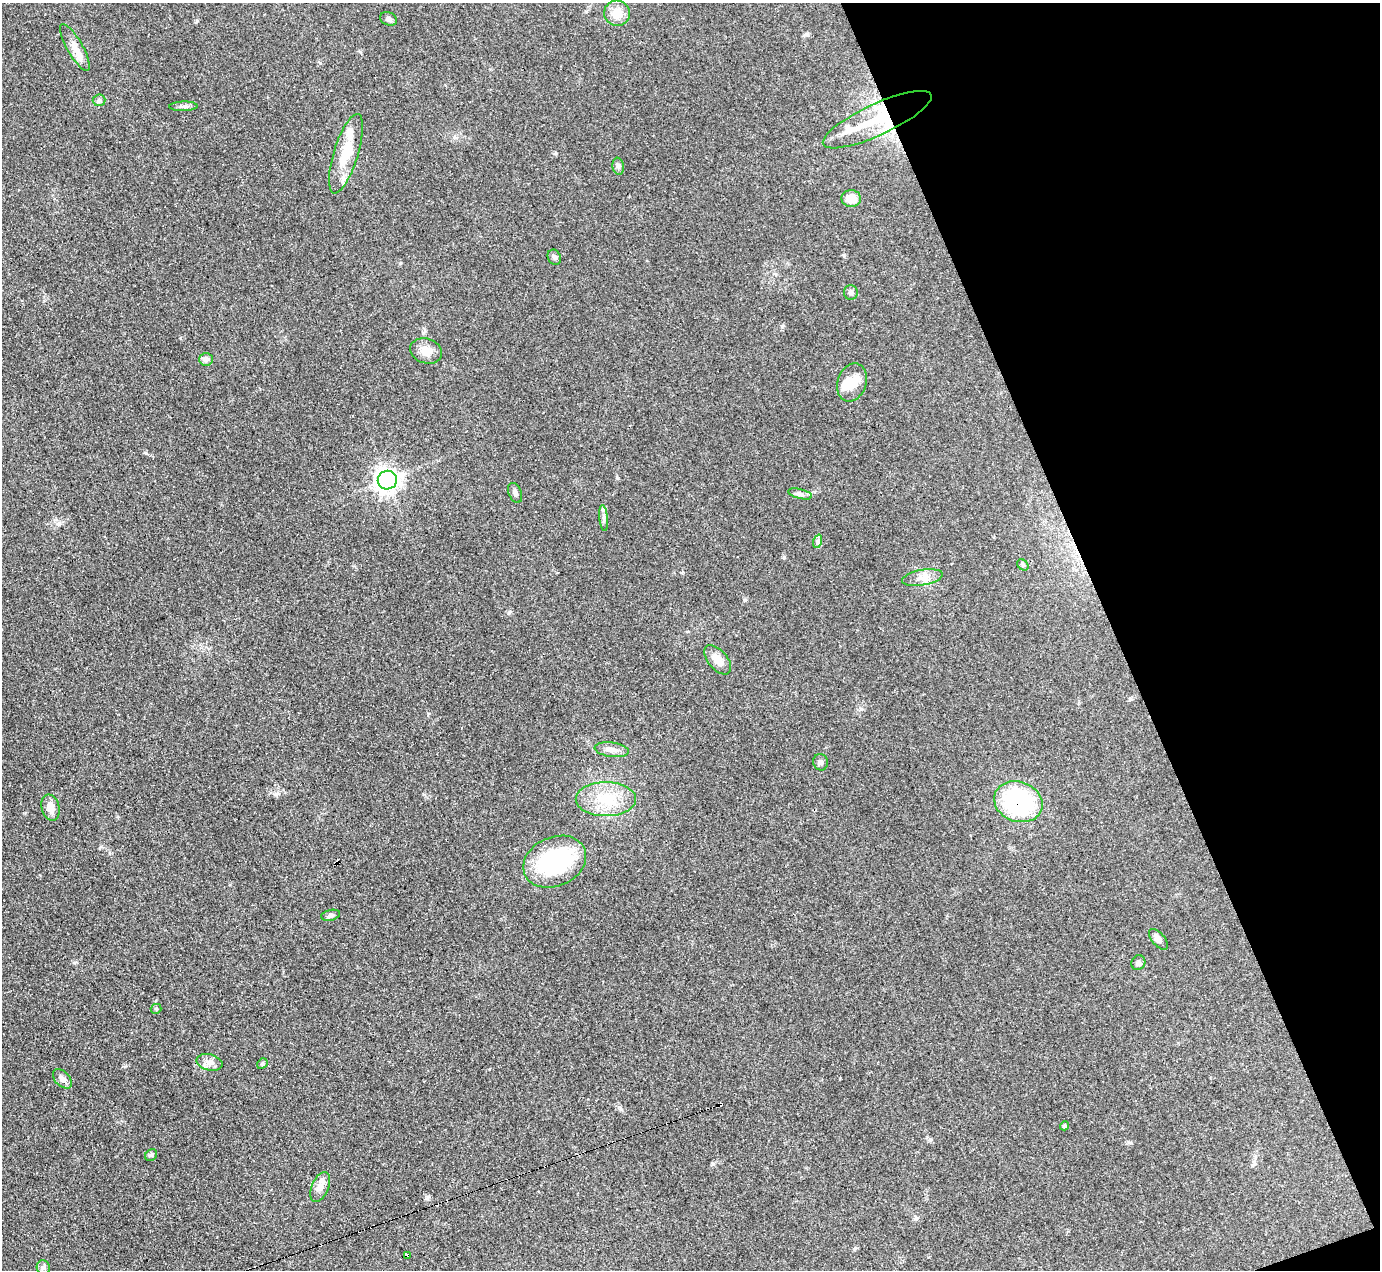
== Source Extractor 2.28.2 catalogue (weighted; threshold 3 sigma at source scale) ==
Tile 12 of 4 x 4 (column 4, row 3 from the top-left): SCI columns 4133-5510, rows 1544-2811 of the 5510 x 5494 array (HDU 1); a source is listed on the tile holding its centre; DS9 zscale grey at full resolution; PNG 1382 x 1272 px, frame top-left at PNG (2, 3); each listed source drawn as its Kron ellipse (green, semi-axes under 4 px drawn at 4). Shown black and unused: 19% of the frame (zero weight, under 3 of 4 exposures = <1% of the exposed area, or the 3 px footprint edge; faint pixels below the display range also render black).
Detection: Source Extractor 2.28.2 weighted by HDU 2 'WHT'; one run over the whole footprint, this tile lists its part. Background 0.0775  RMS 0.0053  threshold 0.024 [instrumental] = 3 sigma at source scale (4.5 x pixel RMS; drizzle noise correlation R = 1.50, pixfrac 1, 0.05/0.05 arcsec/px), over >= 5 px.
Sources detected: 50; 2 inside a brighter object's white glare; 4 cosmic-ray / hot-pixel residue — neither listed nor drawn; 4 inside a brighter listed object's ellipse — not listed separately; the other 40 listed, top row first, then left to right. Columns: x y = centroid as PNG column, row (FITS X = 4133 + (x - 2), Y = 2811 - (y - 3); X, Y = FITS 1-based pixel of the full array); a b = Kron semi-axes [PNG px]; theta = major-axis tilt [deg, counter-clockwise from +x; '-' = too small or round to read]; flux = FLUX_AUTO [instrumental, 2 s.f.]
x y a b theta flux
617 13 13 12 - 7.3
389 19 9 6 -24 1.6
75 47 26 8 -60 5.7
99 100 6 6 - 1.1
183 106 14 5 1 1.8
877 120 59 15 25 29
346 154 41 12 73 14
618 166 8 5 -81 1.3
851 199 9 8 - 7.3
554 257 8 6 -59 1.4
851 292 7 7 - 1.5
426 351 16 12 -19 6.1
206 359 7 6 - 1.5
852 382 19 14 69 9
387 480 9 9 - 270
515 493 10 6 -67 1.8
800 494 12 5 -14 1.7
604 518 13 4 -84 1.8
818 541 7 4 72 1.1
1023 565 6 5 - 0.78
922 578 20 7 10 4.7
718 660 17 9 -49 5.4
612 750 17 7 -7 3.6
821 762 8 7 - 1.7
606 799 30 17 0 18
1018 802 25 20 -19 62
50 807 13 8 -75 4.9
555 862 33 24 24 53
331 915 10 5 12 1.3
1158 939 12 6 -49 2.4
1138 963 7 6 - 1.3
156 1009 5 5 - 0.67
209 1062 13 8 -13 3.3
262 1064 6 4 47 0.75
62 1079 11 7 -47 2.8
1065 1126 4 4 - 0.88
151 1155 6 5 - 0.9
320 1187 16 8 66 4
407 1255 4 3 - 4.6
43 1268 7 6 - 1.4
Overlapping masked pixels (flux is a lower limit): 3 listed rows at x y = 877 120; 1018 802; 407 1255
Unlisted compact peaks at least as high as the median listed source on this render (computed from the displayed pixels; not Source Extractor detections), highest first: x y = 276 794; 782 326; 509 612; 146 453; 784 557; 617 478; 197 21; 125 1066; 745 600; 620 1108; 427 1197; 320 63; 855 1248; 930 1140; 713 1164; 1131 1143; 230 885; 844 255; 682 573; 916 1218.